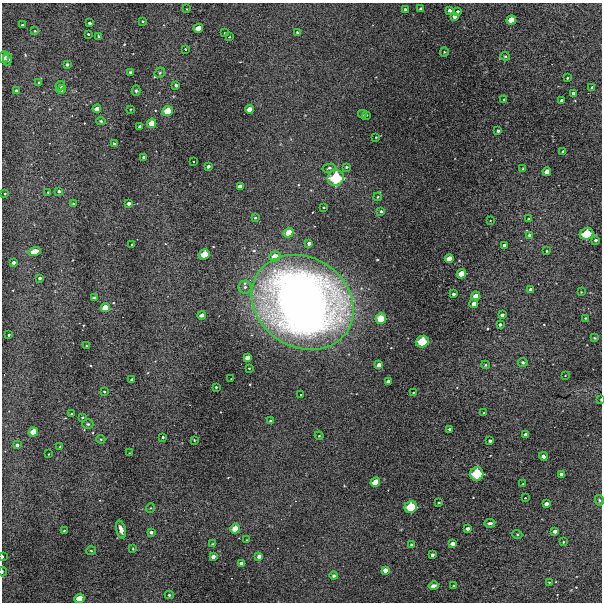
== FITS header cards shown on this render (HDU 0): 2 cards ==
NAXIS1  =                  600 / Width of image
NAXIS2  =                  600 / Height of image

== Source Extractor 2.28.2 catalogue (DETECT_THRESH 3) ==
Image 600 x 600 px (HDU 0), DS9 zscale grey, 1 PNG px = 1 image px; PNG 604 x 604 px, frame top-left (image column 1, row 600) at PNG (2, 3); each listed source drawn as its Kron ellipse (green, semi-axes under 4 px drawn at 4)
Background 4300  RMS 130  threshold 395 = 3 sigma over >= 5 px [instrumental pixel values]
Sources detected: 172; all 172 listed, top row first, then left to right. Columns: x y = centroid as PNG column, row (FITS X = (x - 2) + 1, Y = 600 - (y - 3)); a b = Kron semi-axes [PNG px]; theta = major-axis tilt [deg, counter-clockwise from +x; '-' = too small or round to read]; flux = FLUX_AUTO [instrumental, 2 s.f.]
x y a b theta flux
187 9 3 2 - 4.8e+03
405 9 3 3 - 1.5e+04
421 9 4 3 - 3.4e+04
449 10 3 3 - 2.8e+04
458 11 4 3 - 1.9e+04
455 16 4 4 - 5.8e+04
511 20 5 4 - 1.5e+05
143 21 3 3 - 9.0e+03
90 23 3 3 - 2.2e+04
22 25 3 3 - 1.3e+04
198 28 5 4 - 1.3e+05
35 31 3 3 - 8.4e+03
297 32 4 3 - 1.5e+04
225 33 3 2 - 5.6e+03
88 34 3 3 - 8.7e+03
98 36 4 2 - 6.7e+03
229 37 2 2 - 7.6e+03
185 49 3 2 - 1.5e+04
444 52 5 4 - 9.8e+03
505 56 5 4 - 1.0e+04
4 57 6 5 - 4.1e+04
8 59 6 4 84 2.3e+04
67 64 3 3 - 2.0e+04
130 72 4 3 - 1.1e+04
160 73 6 5 - 1.4e+04
567 78 2 2 - 8.2e+03
39 82 4 2 - 7.2e+03
176 85 4 3 - 2.5e+04
60 86 5 4 - 3.8e+04
592 87 3 3 - 1.3e+04
61 89 5 4 - 2.7e+04
16 91 4 3 - 3.3e+04
136 91 5 4 - 1.2e+04
574 93 3 3 - 2.3e+04
504 100 3 3 - 1.4e+04
562 100 3 3 - 2.5e+04
97 109 4 4 - 7.2e+04
130 109 2 2 - 7.5e+03
249 109 4 4 - 7.0e+04
168 111 5 5 - 2.1e+05
362 114 4 3 - 1.0e+04
366 115 2 2 - 7.3e+03
101 121 5 4 - 1.4e+04
152 123 5 4 - 1.3e+05
140 127 4 3 - 4.0e+04
498 131 3 3 - 2.2e+04
376 137 3 2 - 5.4e+03
114 144 4 3 - 1.7e+04
563 151 3 3 - 1.1e+04
144 157 3 3 - 1.7e+04
193 161 2 2 - 8.0e+03
208 166 3 3 - 2.7e+04
347 167 4 3 - 9.6e+03
329 168 6 4 15 1.6e+04
523 169 4 3 - 1.0e+04
547 172 4 4 - 8.7e+04
336 178 8 8 - 5.5e+05
240 186 4 3 - 5.2e+04
59 191 3 3 - 1.8e+04
48 192 2 2 - 7.6e+03
5 194 3 2 - 7.6e+03
378 197 4 3 - 9.6e+03
129 203 3 3 - 3.0e+04
73 204 4 3 - 1.6e+04
323 207 3 2 - 8.7e+03
381 211 3 3 - 1.7e+04
255 218 3 2 - 9.9e+03
529 219 3 3 - 1.7e+04
490 221 2 2 - 5.4e+03
289 233 5 4 - 1.6e+05
587 234 7 5 25 3.4e+05
530 235 4 4 - 3.2e+04
596 240 3 3 - 2.0e+04
309 243 4 3 - 3.7e+04
132 245 3 3 - 1.5e+04
504 246 4 3 - 4.7e+04
547 251 3 3 - 8.8e+03
35 252 6 4 16 1.7e+05
204 254 6 5 - 1.9e+05
275 256 5 5 - 1.1e+05
449 259 4 4 - 1.0e+05
13 262 3 3 - 2.8e+04
461 274 5 4 - 1.4e+05
40 278 3 3 - 1.8e+04
245 287 6 6 - 2.8e+04
531 290 4 3 - 4.8e+04
581 292 2 2 - 5.4e+03
453 294 3 3 - 2.4e+04
476 296 4 4 - 7.9e+04
94 298 3 3 - 2.4e+04
302 302 53 45 -33 9.9e+06
474 304 4 4 - 6.5e+04
105 308 5 4 - 1.3e+05
202 315 4 3 - 5.4e+04
502 315 4 3 - 2.9e+04
381 318 5 5 - 1.8e+05
585 318 3 2 - 8.6e+03
500 325 4 4 - 1.8e+04
9 335 3 3 - 1.4e+04
594 338 4 3 - 9.6e+03
422 342 6 5 - 3.2e+05
87 346 3 3 - 1.2e+04
247 358 4 4 - 7.0e+04
523 362 5 4 - 1.4e+04
379 365 4 4 - 5.7e+04
486 365 4 4 - 1.1e+04
249 368 2 2 - 6.7e+03
565 376 2 2 - 5.3e+03
231 379 2 2 - 4.7e+03
132 380 3 3 - 2.5e+04
388 381 4 3 - 3.7e+04
216 387 3 3 - 9.1e+03
104 392 3 2 - 1.0e+04
413 392 3 2 - 6.5e+03
301 395 2 2 - 9.5e+03
601 399 3 2 - 8.2e+03
484 413 3 2 - 8.7e+03
71 414 3 3 - 1.2e+04
82 417 3 2 - 9.0e+03
271 421 3 3 - 2.5e+04
88 424 5 4 - 1.4e+04
449 429 3 3 - 1.9e+04
33 432 5 4 - 1.5e+05
526 435 4 4 - 5.7e+04
319 436 4 4 - 9.6e+03
163 437 3 3 - 1.3e+04
101 439 4 4 - 1.0e+04
194 440 3 2 - 6.9e+03
490 441 3 3 - 1.9e+04
17 445 4 3 - 2.6e+04
60 447 3 3 - 1.6e+04
129 453 3 2 - 5.2e+03
49 454 2 2 - 6.0e+03
543 456 4 3 - 4.1e+04
477 474 7 6 - 4.0e+05
562 474 4 3 - 3.6e+04
375 482 5 4 - 1.4e+05
523 484 3 2 - 4.7e+03
525 498 2 2 - 7.2e+03
599 500 5 4 - 1.2e+04
439 503 3 2 - 9.8e+03
546 504 4 3 - 4.6e+04
411 507 6 6 - 3.1e+05
150 508 4 3 - 6.9e+03
490 523 5 3 - 1.9e+04
121 529 9 4 -75 5.4e+04
235 529 5 4 - 1.4e+05
468 529 3 3 - 3.5e+04
64 530 3 2 - 1.1e+04
555 531 4 3 - 5.1e+04
151 532 4 3 - 2.5e+04
517 534 5 3 - 9.0e+03
247 540 4 3 - 6.2e+03
563 542 3 2 - 7.8e+03
452 543 4 3 - 4.5e+04
212 544 3 3 - 7.4e+03
411 544 4 3 - 1.0e+04
133 549 4 2 - 6.0e+03
91 551 5 3 - 9.5e+03
432 555 3 3 - 2.7e+04
2 556 3 2 - 1.4e+04
213 556 4 3 - 4.3e+04
259 556 4 3 - 4.4e+04
242 563 4 3 - 3.2e+04
385 570 4 4 - 5.9e+04
2 572 5 2 - 1.1e+04
334 576 4 4 - 2.6e+04
549 582 4 3 - 7.1e+03
453 585 3 2 - 8.5e+03
433 586 5 3 - 3.4e+04
169 595 4 4 - 1.3e+04
79 598 5 4 - 1.5e+05
At the frame edge (FLAGS 8, measured only in part): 3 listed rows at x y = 601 399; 2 556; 2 572

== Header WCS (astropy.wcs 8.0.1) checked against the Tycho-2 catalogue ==
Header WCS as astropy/WCSLIB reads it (CRVAL/CRPIX/CD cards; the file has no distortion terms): RA---TAN/DEC--TAN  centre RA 03:23:56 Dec -36:28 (50.98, -36.46 deg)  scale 2 arcsec/px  FOV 20.0' x 20.0'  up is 0 deg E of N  parity normal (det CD < 0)
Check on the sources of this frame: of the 60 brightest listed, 5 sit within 2.5 arcsec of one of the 6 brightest Tycho-2 stars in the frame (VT <= 12.09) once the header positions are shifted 1.30 arcsec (1.30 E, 0.06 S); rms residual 0.82 arcsec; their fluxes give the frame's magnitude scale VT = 25.54 - 2.5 log10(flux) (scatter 0.20 mag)
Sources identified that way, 5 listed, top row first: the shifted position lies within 2.5 arcsec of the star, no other Tycho-2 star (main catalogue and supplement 1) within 5.0 arcsec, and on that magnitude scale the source's flux lands within +1.5 / -3 mag of the star's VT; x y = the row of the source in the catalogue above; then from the Tycho-2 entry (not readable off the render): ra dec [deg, ICRS J2000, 3 dp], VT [Tycho-2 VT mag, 2 dp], TYC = Tycho-2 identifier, HIP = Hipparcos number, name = IAU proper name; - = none
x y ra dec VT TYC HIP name
336 178 50.962 -36.395 10.77 7026-294-1 - -
587 234 50.788 -36.426 11.61 7026-266-1 - -
422 342 50.902 -36.486 12.09 7026-247-1 - -
477 474 50.864 -36.560 11.54 7026-276-1 - -
411 507 50.910 -36.578 12.01 7026-289-1 - -